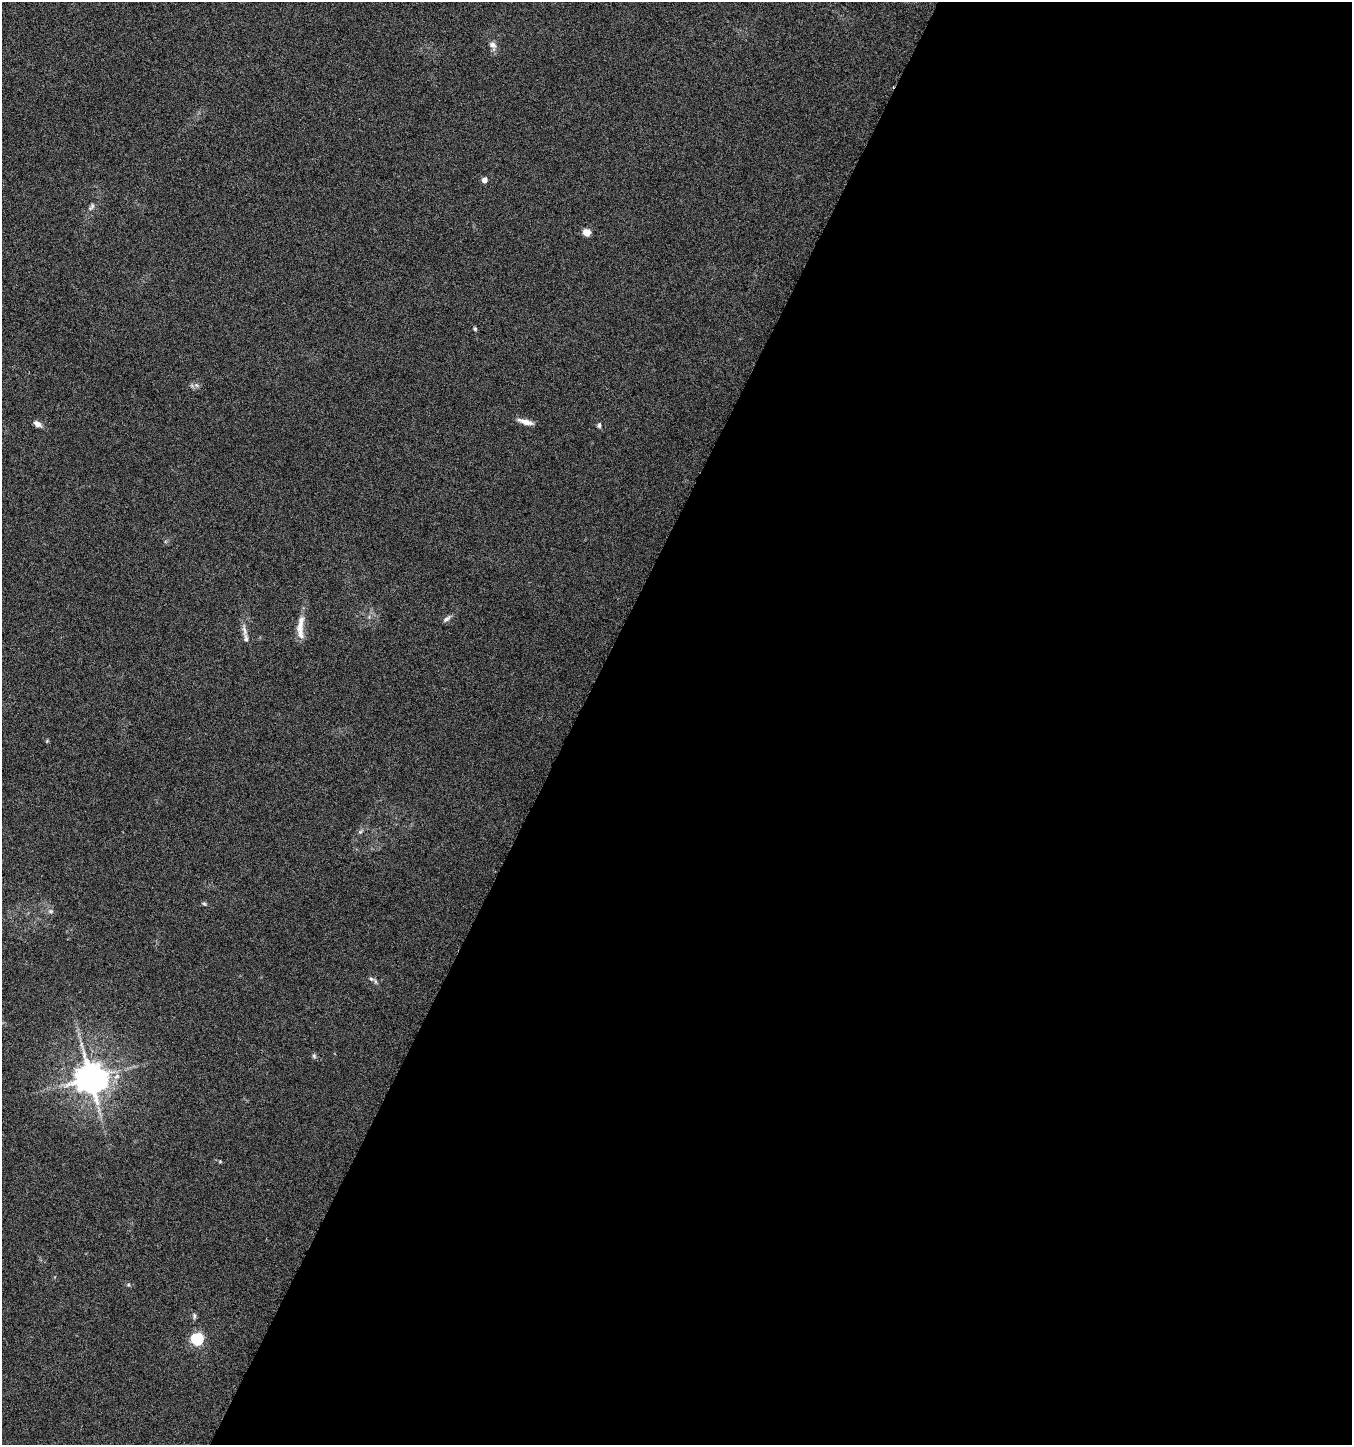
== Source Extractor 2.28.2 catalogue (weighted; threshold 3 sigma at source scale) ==
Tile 12 of 4 x 4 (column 4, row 3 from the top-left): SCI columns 4325-5674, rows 1446-2888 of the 5880 x 5785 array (HDU 1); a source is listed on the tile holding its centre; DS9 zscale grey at full resolution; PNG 1354 x 1447 px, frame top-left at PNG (2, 2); no overlay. Shown black and unused: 58% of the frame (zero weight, under 3 of 6 exposures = <1% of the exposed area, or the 3 px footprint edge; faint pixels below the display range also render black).
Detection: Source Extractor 2.28.2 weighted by HDU 2 'WHT'; one run over the whole footprint, this tile lists its part. Background 0.0191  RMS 0.0035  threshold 0.0144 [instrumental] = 3 sigma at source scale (4.09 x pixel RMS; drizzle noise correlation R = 1.36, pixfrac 0.8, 0.0396/0.0396 arcsec/px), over >= 5 px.
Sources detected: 23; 2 inside a brighter listed object's ellipse — not listed separately; the other 21 listed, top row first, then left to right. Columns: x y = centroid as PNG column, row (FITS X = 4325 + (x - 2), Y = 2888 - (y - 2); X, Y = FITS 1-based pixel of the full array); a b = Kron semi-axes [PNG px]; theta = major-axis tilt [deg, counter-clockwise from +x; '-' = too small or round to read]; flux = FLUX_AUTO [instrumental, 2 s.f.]
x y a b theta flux
492 45 12 8 -63 1.8
484 180 4 4 - 2.3
91 207 11 6 56 1.1
587 232 5 5 - 7.2
475 329 5 4 - 0.55
196 385 7 5 -44 0.76
525 422 18 6 -16 2.6
37 424 10 6 -32 1.5
599 425 8 5 84 0.66
447 619 13 5 39 1.1
300 628 22 10 81 4.1
244 630 19 6 -80 1.9
360 832 6 5 - 0.61
204 904 6 4 -29 0.46
51 911 8 6 0 0.87
371 979 7 5 -22 0.84
314 1056 7 5 -85 0.62
90 1078 9 9 - 650
220 1161 5 4 - 0.33
194 1316 8 5 88 0.71
197 1339 6 6 - 44